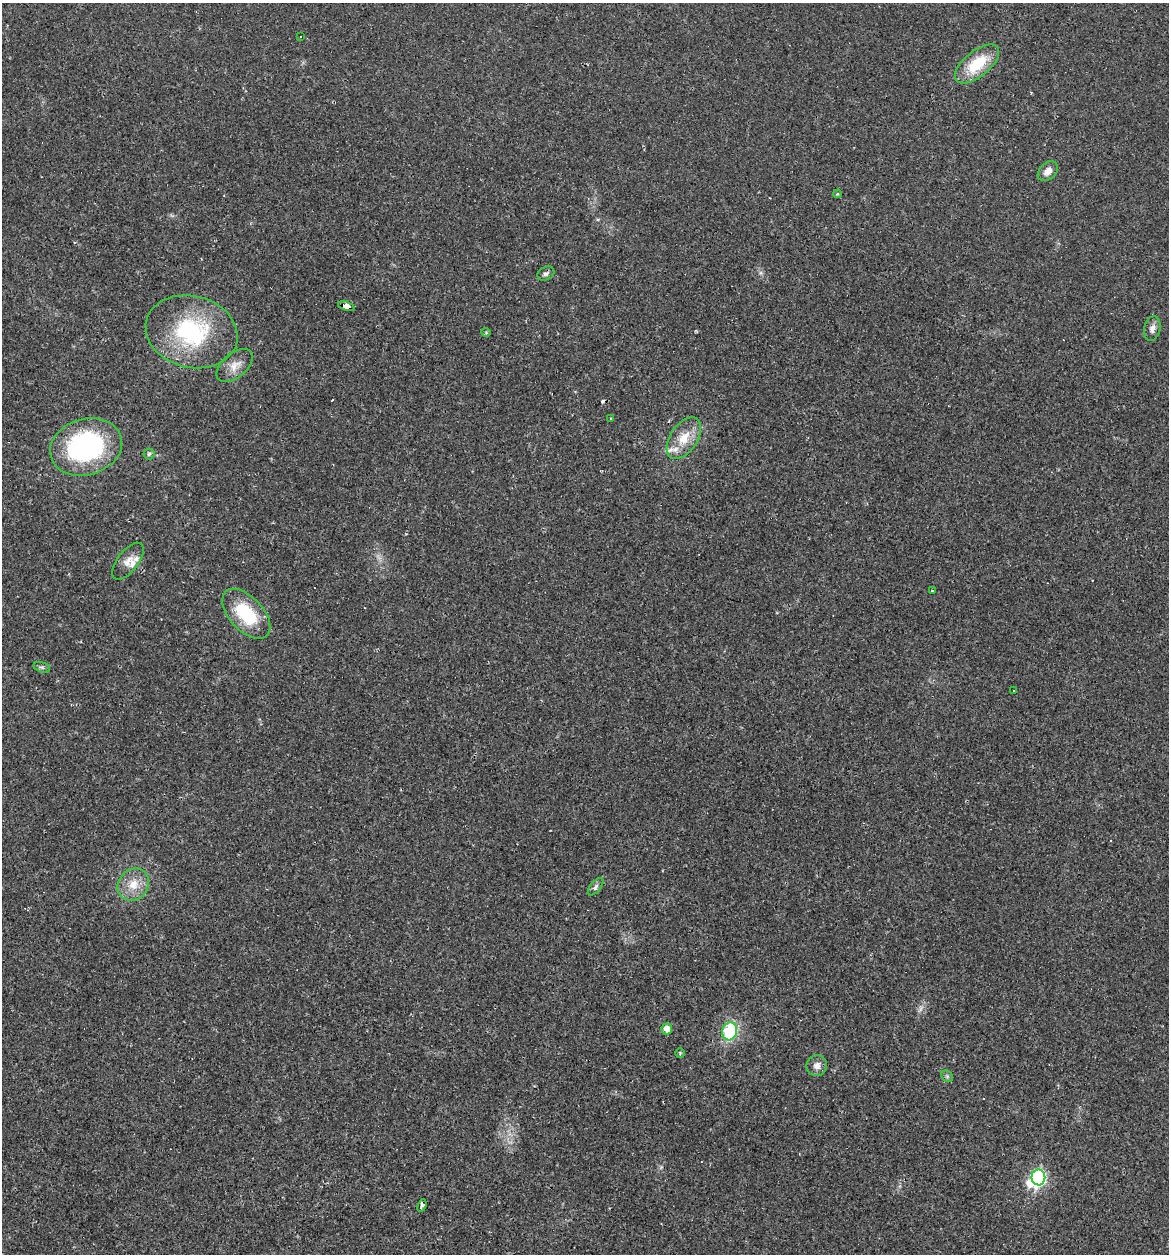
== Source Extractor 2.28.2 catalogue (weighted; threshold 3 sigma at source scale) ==
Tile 11 of 4 x 4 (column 3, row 3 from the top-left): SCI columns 2611-3777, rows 1324-2575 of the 5079 x 5086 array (HDU 1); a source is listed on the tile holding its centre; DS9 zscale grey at full resolution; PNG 1171 x 1256 px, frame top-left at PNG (2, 3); each listed source drawn as its Kron ellipse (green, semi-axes under 4 px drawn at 4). Shown black and unused: <1% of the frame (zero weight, under 2 of 3 exposures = <1% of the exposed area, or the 3 px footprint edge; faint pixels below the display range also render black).
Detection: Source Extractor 2.28.2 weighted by HDU 2 'WHT'; one run over the whole footprint, this tile lists its part. Background 0.0227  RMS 0.0044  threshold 0.0197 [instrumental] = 3 sigma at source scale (4.5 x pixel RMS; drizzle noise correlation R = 1.50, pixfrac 1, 0.05/0.05 arcsec/px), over >= 5 px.
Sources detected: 37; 1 too faint to see at this stretch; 1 inside a brighter object's white glare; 4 cosmic-ray / hot-pixel residue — neither listed nor drawn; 3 inside a brighter listed object's ellipse — not listed separately; the other 28 listed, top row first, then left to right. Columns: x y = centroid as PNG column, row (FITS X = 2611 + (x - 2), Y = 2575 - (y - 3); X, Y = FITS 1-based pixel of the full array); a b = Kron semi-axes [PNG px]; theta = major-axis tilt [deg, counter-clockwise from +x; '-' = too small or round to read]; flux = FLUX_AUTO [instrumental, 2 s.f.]
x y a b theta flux
300 36 3 3 - 5
977 64 26 12 39 17
1048 171 12 8 44 3.2
837 194 4 4 - 0.48
546 274 9 6 29 1.3
346 306 8 4 -18 150
1152 329 12 8 78 2.5
191 332 46 36 -15 46
486 332 5 4 - 0.48
235 365 21 12 40 5
610 419 3 3 - 0.55
684 438 23 13 56 9.2
86 447 36 28 17 66
149 454 5 5 - 0.88
128 561 22 10 52 4.4
932 591 4 2 - 0.39
246 614 30 17 -47 23
42 667 8 5 -14 0.93
1014 690 3 3 - 3
133 885 17 14 50 7.6
596 887 10 5 50 1.3
667 1029 5 5 - 4.3
730 1031 9 7 75 29
680 1053 5 5 - 0.55
817 1066 10 10 - 2.7
947 1076 6 5 - 0.87
1038 1177 8 7 - 77
422 1205 6 3 68 2
Overlapping masked pixels (flux is a lower limit): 1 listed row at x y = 346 306